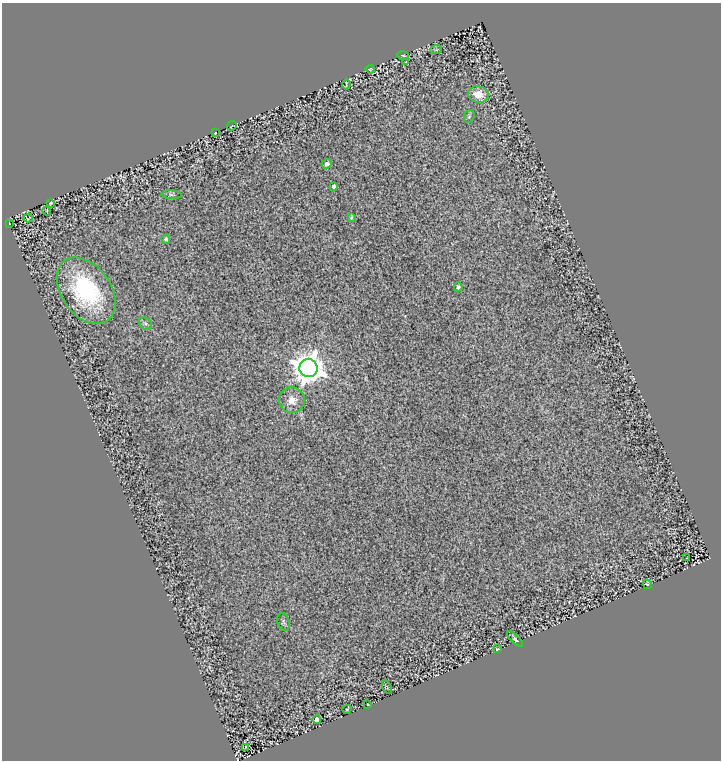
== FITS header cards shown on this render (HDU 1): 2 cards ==
NAXIS1  =                  719
NAXIS2  =                  758

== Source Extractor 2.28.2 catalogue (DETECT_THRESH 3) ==
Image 719 x 758 px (HDU 1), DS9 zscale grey, 1 PNG px = 1 image px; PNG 723 x 762 px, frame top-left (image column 1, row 758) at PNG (2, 3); each listed source drawn as its Kron ellipse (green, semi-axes under 4 px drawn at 4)
Background 0.924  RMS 0.24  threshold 0.726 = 3 sigma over >= 5 px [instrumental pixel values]
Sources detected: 33; all 33 listed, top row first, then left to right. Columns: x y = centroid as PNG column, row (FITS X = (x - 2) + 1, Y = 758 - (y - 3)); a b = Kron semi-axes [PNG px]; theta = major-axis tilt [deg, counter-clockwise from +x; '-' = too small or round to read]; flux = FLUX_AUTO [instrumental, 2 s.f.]
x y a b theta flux
436 50 6 3 19 22
403 55 6 2 -11 16
406 62 3 2 - 14
370 69 4 3 - 15
346 84 5 2 - 16
478 94 11 8 -11 230
469 116 7 5 69 21
232 126 5 2 - 7.7
215 133 3 2 - 8.3
327 164 5 4 - 57
334 186 4 3 - 63
172 195 10 4 -5 34
50 203 4 2 - 15
47 211 5 3 - 12
351 217 4 3 - 18
28 218 4 2 - 14
9 223 3 2 - 10
166 239 4 4 - 23
458 287 4 3 - 28
86 291 37 24 -54 1800
145 323 7 5 -41 40
308 368 9 9 - 28000
292 400 13 13 - 160
687 558 4 2 - 11
647 584 5 3 - 42
284 622 9 6 -73 36
515 639 10 4 -45 31
498 649 4 2 - 13
387 687 7 3 -59 16
368 705 3 2 - 11
347 709 4 2 - 16
317 720 4 4 - 200
245 747 4 2 - 14